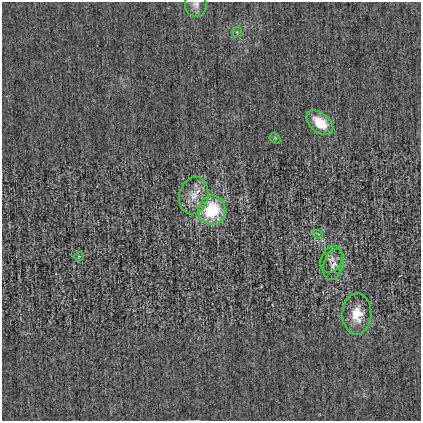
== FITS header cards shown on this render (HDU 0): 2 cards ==
NAXIS1  =                  419
NAXIS2  =                  419

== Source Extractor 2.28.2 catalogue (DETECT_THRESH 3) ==
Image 419 x 419 px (HDU 0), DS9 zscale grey, 1 PNG px = 1 image px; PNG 423 x 423 px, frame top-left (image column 1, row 419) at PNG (2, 2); each listed source drawn as its Kron ellipse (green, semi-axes under 4 px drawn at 4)
Background -0.00112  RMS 0.026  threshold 0.0783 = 3 sigma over >= 5 px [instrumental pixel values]
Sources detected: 11; all 11 listed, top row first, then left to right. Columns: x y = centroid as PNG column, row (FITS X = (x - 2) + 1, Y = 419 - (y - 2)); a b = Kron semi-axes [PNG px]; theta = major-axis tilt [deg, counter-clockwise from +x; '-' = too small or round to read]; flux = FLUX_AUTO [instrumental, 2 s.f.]
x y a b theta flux
196 5 12 11 - 10
237 32 5 5 - 2.7
320 123 15 9 -40 53
275 138 6 4 -47 2.2
194 195 19 14 76 33
212 210 15 14 - 120
318 234 5 3 - 1.4
79 256 4 4 - 1.8
331 259 14 10 66 13
334 264 16 10 74 17
357 314 21 14 89 41
At the frame edge (FLAGS 8, measured only in part): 1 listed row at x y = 196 5